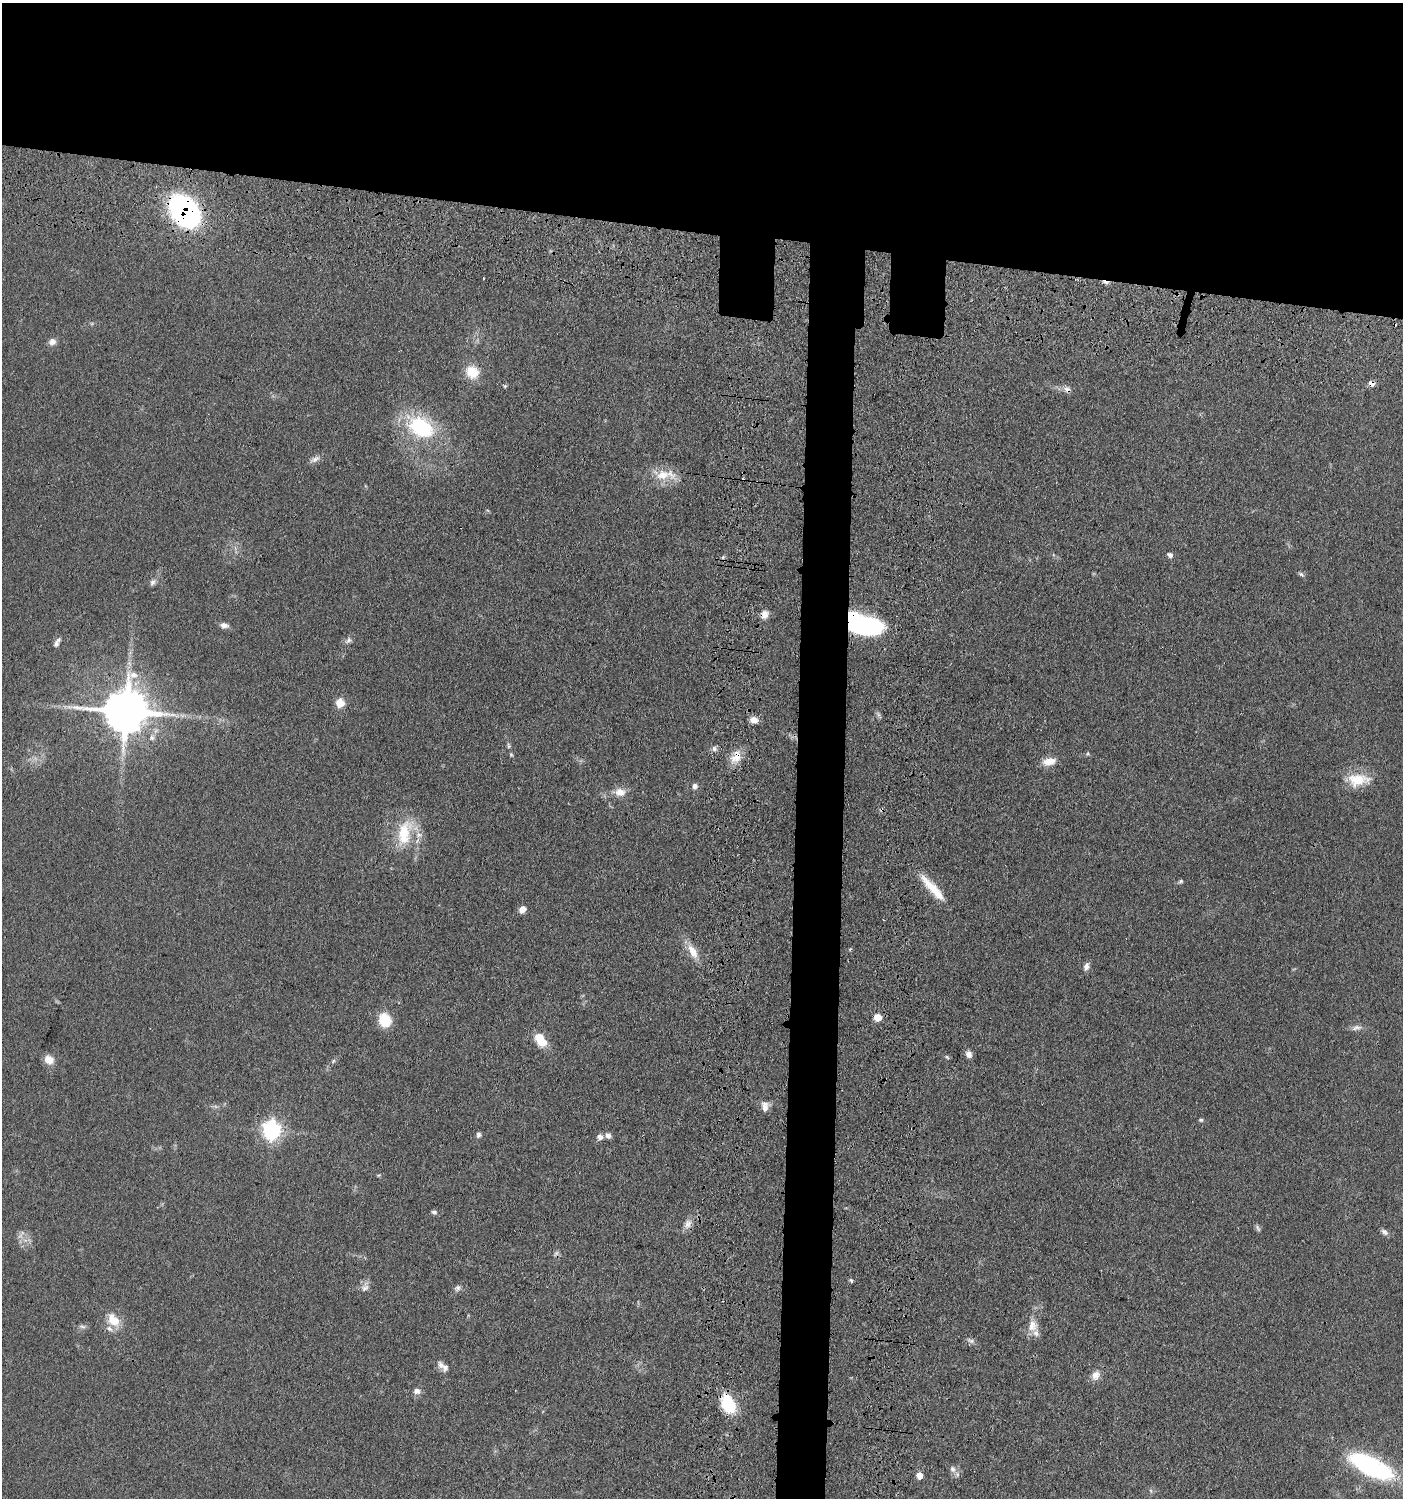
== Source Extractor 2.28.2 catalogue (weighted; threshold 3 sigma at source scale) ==
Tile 2 of 3 x 3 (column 2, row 1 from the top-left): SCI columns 1599-2999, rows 3088-4583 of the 4709 x 4683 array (HDU 1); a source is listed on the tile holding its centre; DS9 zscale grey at full resolution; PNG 1405 x 1500 px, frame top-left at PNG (2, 3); no overlay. Shown black and unused: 19% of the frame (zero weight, under 3 of 4 exposures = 9% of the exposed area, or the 3 px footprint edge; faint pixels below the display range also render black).
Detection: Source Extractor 2.28.2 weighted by HDU 2 'WHT'; one run over the whole footprint, this tile lists its part. Background 0.0597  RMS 0.005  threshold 0.0223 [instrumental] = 3 sigma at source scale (4.5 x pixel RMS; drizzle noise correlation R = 1.50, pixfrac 1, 0.05/0.05 arcsec/px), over >= 5 px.
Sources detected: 78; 2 too faint to see at this stretch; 1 cosmic-ray / hot-pixel residue — not listed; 5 inside a brighter listed object's ellipse — not listed separately; the other 70 listed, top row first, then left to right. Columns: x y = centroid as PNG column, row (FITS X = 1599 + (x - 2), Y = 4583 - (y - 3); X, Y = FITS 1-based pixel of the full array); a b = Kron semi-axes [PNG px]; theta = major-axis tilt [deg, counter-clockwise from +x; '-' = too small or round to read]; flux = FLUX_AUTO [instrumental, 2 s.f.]
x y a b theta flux
184 211 24 17 -49 160
483 278 3 2 - 0.59
52 342 9 8 - 2.6
472 372 16 14 -43 10
1372 383 8 7 - 2.5
505 386 5 5 - 0.63
1067 389 9 8 - 2.5
421 428 30 22 -30 41
315 459 14 7 28 2.3
665 475 33 12 1 10
1170 555 6 5 - 1.7
723 557 6 4 47 0.8
1301 574 9 4 -25 0.96
153 582 10 7 48 1.7
765 614 11 9 63 3.1
224 625 11 7 -5 2.2
864 625 34 18 -14 69
348 640 11 6 45 1.7
57 643 12 5 58 2.1
340 703 6 6 - 13
126 711 14 13 - 1900
754 720 9 7 -13 3.8
714 749 8 7 - 1.5
511 755 5 4 - 0.66
736 757 19 13 59 6.8
1049 761 16 9 12 5.6
1358 780 28 15 2 14
695 786 7 6 - 1.9
620 792 16 11 -2 5.1
404 833 35 17 77 20
1181 881 6 5 - 0.79
937 893 59 9 -48 10
522 909 8 6 47 3.6
850 949 5 4 - 0.51
693 951 21 10 -59 6.9
1086 967 10 6 74 2.3
878 1017 5 5 - 8.6
385 1020 13 11 -77 13
1357 1028 14 7 8 2.4
540 1040 16 9 -55 12
969 1054 8 7 - 2.4
947 1057 6 4 -45 0.7
49 1060 11 9 -33 5.1
333 1061 7 4 46 0.87
765 1106 12 9 84 3.5
1201 1120 6 5 - 0.79
271 1130 8 7 - 170
478 1135 7 6 - 1.3
608 1135 7 6 - 2
600 1137 7 6 - 2.4
434 1212 7 5 -26 1.1
688 1224 14 9 59 3.5
1258 1228 11 5 -60 1.1
1384 1232 10 6 -43 1.6
20 1236 9 5 47 1.7
851 1280 6 4 -55 0.77
365 1288 11 7 34 2.3
457 1288 9 7 56 1.6
113 1320 19 13 -49 8.8
82 1326 10 5 -13 1.3
1033 1326 17 13 85 5.9
970 1341 12 6 -23 1.6
441 1365 12 8 -59 2.5
1096 1375 12 10 61 4
417 1391 8 7 - 2.6
728 1404 18 12 -66 26
1372 1466 43 16 -27 80
953 1469 9 8 - 2.2
919 1476 6 6 - 4.6
1151 1491 6 4 -71 0.71
Overlapping masked pixels (flux is a lower limit): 8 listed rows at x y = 184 211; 1372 383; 1067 389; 765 614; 864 625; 126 711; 736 757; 728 1404